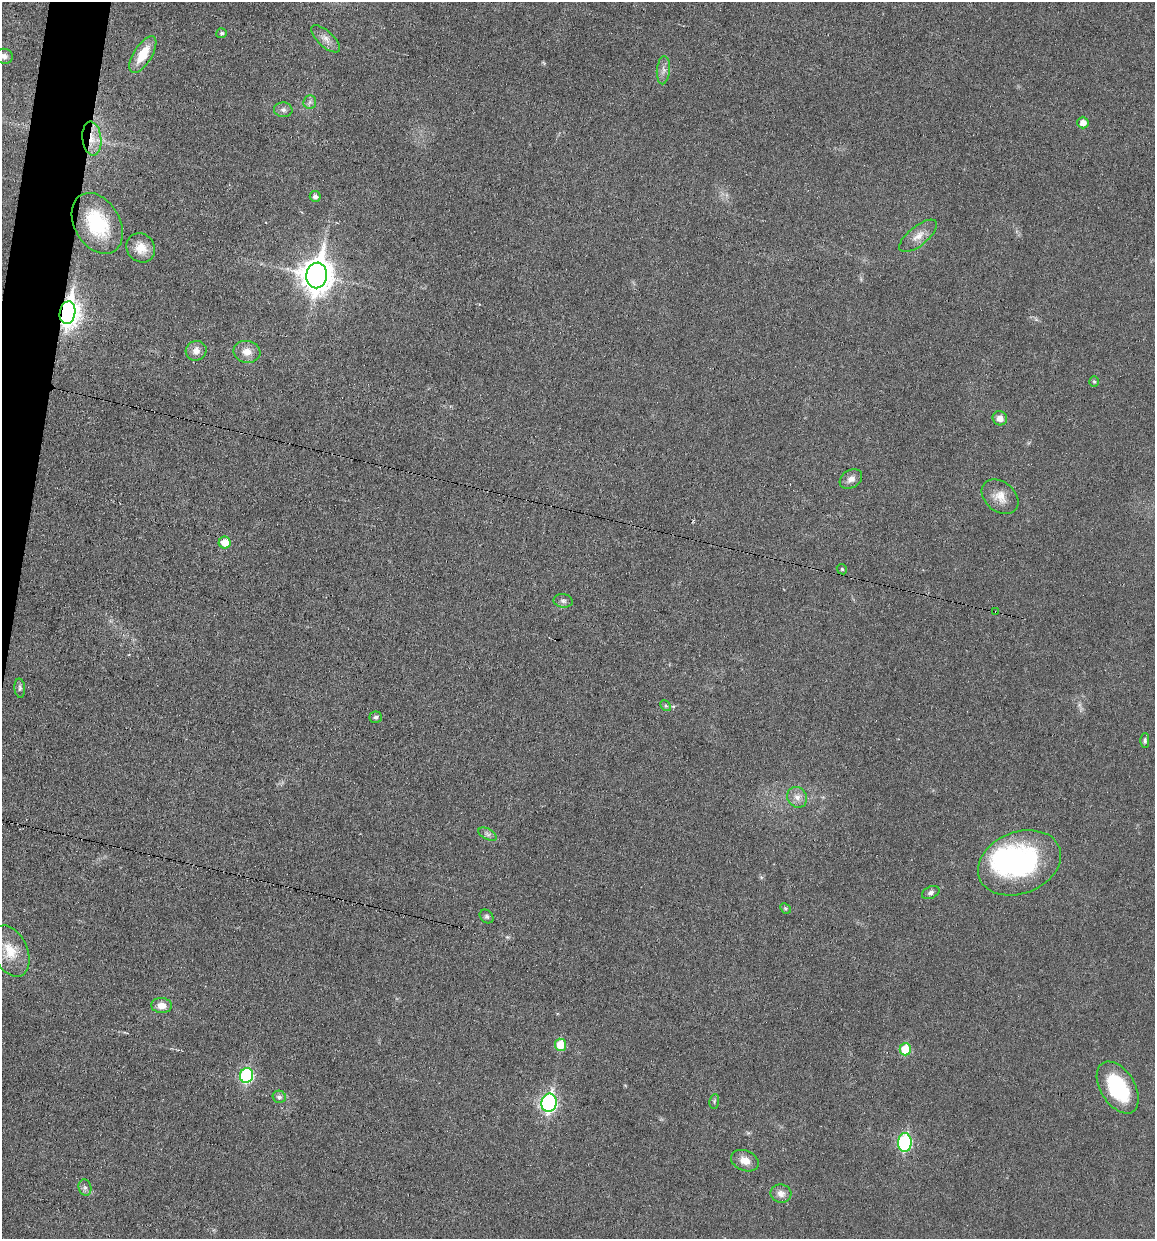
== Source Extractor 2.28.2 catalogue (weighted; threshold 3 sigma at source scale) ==
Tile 11 of 4 x 4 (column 3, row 3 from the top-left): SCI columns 2424-3576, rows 1239-2475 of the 4970 x 4950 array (HDU 1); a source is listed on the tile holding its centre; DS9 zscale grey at full resolution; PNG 1157 x 1241 px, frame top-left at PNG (2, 2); each listed source drawn as its Kron ellipse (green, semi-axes under 4 px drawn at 4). Shown black and unused: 2% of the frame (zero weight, under 3 of 6 exposures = <1% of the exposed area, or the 3 px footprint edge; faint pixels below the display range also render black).
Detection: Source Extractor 2.28.2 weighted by HDU 2 'WHT'; one run over the whole footprint, this tile lists its part. Background 0.0336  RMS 0.004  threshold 0.0165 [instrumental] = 3 sigma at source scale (4.09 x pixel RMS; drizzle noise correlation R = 1.36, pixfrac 0.8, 0.05/0.05 arcsec/px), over >= 5 px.
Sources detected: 49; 1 inside a brighter object's white glare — neither listed nor drawn; the other 48 listed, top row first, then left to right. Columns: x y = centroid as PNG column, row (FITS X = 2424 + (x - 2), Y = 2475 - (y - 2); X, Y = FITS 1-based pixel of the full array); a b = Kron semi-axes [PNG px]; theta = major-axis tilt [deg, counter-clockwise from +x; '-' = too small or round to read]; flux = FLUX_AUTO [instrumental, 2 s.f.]
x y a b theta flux
222 33 5 5 - 1
326 39 18 7 -43 2.8
143 54 21 9 58 9.3
4 56 9 7 -10 1.6
663 70 14 6 85 1.9
310 102 7 6 - 1.1
283 110 9 7 -5 1.4
1083 122 6 5 - 3
92 139 17 9 -83 5.4
315 196 5 5 - 1.4
97 223 33 22 -60 24
918 236 23 9 39 4.1
141 248 15 13 -46 5
317 275 13 10 81 640
67 313 11 8 79 300
196 351 10 9 - 2.8
247 352 13 11 -10 4
1094 382 5 5 - 0.48
1000 418 7 7 - 2.7
851 479 12 9 31 2.2
1000 497 20 15 -40 5.1
225 543 6 6 - 5.7
842 569 5 4 - 0.45
563 601 9 6 -10 1.3
996 612 3 2 - 0.65
20 688 9 5 -86 0.97
666 706 6 4 -44 0.64
376 717 6 6 - 0.81
1145 741 7 4 89 0.82
797 797 11 9 -56 2.7
487 834 10 5 -27 1.2
1019 863 43 31 21 66
931 893 9 6 27 1.1
785 908 6 4 -44 0.53
487 916 7 6 - 0.92
10 951 27 17 -65 9.2
161 1006 10 7 -5 3.6
560 1045 6 5 - 9.4
905 1049 6 5 - 12
246 1075 7 6 - 42
1118 1087 29 17 -58 27
279 1097 6 6 - 1.3
714 1101 7 5 83 0.62
549 1103 9 7 79 89
905 1143 9 7 88 50
745 1161 14 10 -23 3.8
85 1188 8 6 -75 1.3
781 1194 10 9 - 2.6
Overlapping masked pixels (flux is a lower limit): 3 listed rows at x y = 92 139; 67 313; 996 612
Isophote crosses this tile's border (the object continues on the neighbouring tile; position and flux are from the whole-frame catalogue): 1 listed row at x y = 4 56